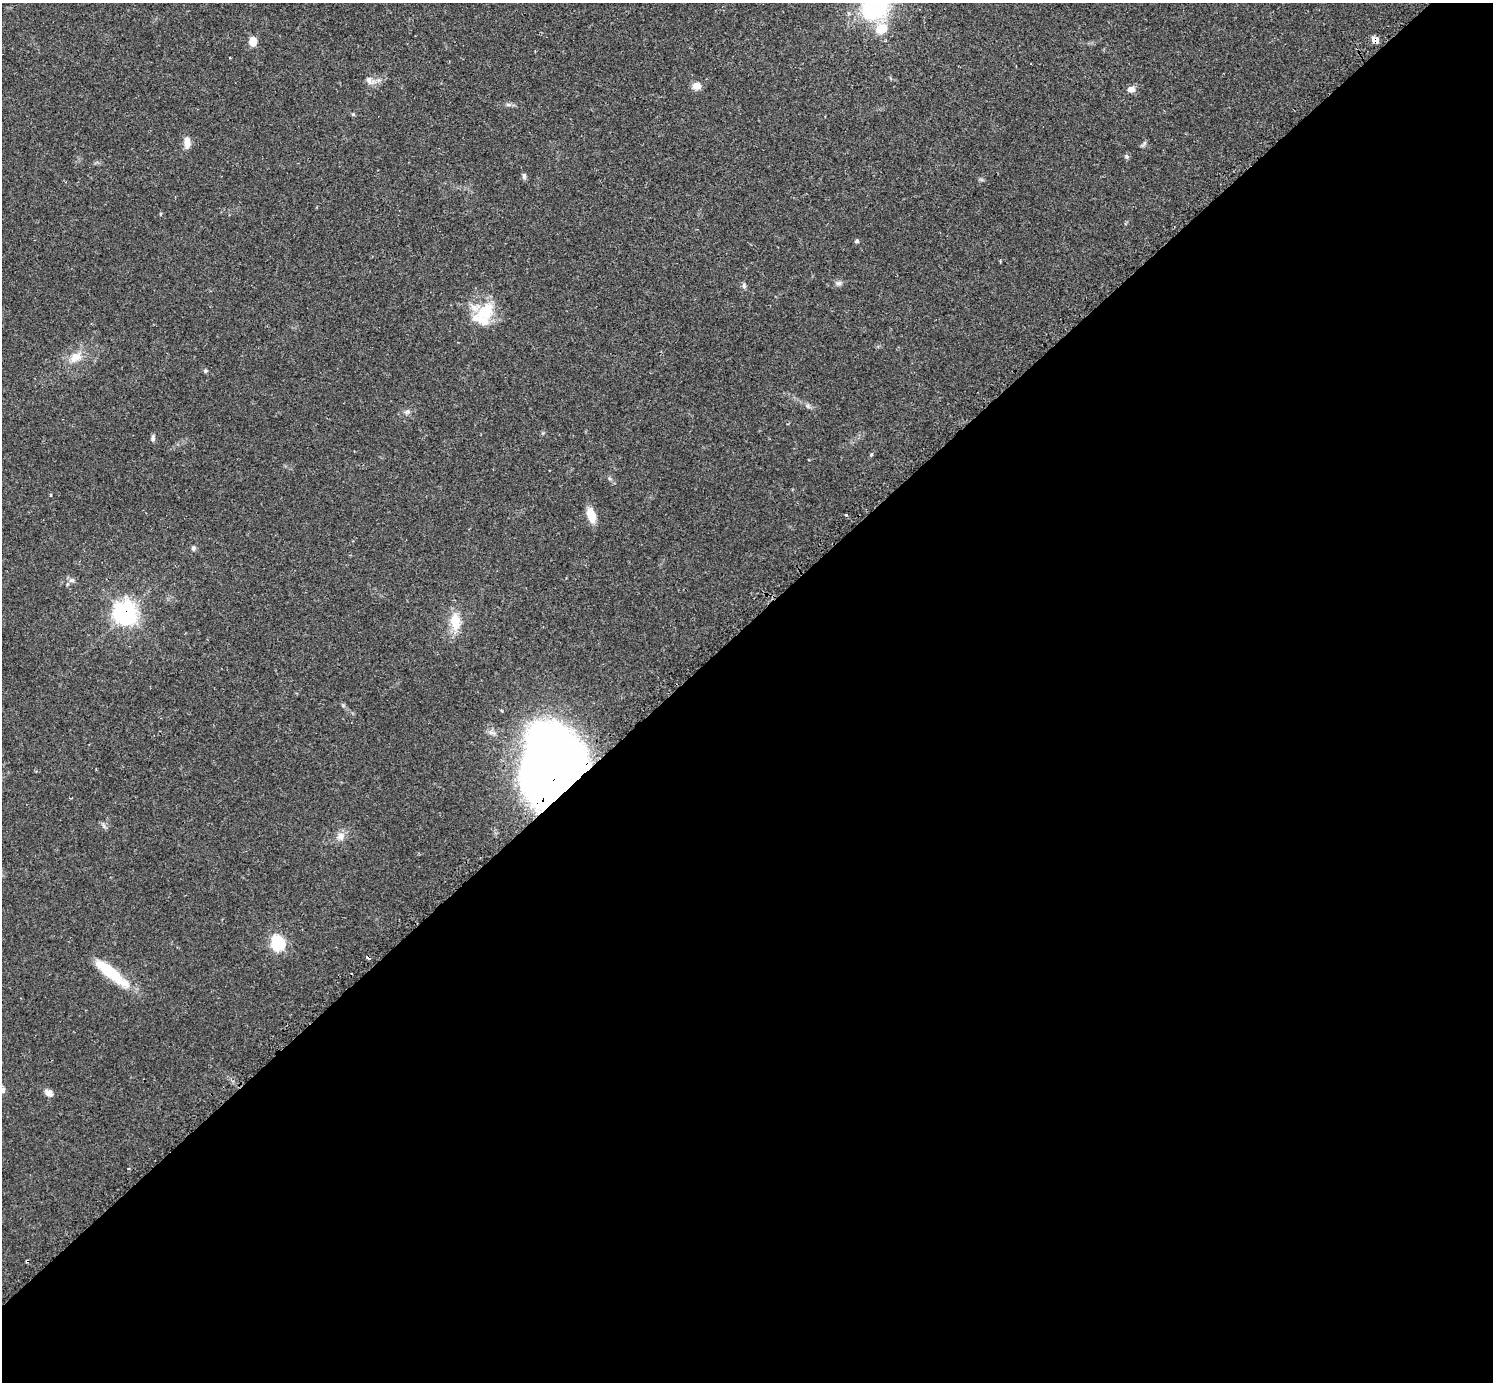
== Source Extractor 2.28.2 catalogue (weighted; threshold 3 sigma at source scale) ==
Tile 15 of 4 x 4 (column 3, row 4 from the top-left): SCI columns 3009-4499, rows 187-1566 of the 6040 x 6040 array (HDU 1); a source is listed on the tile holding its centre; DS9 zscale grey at full resolution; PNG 1495 x 1384 px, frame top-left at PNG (2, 3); no overlay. Shown black and unused: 55% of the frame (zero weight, under 2 of 3 exposures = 2% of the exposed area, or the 3 px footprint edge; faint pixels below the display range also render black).
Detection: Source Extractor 2.28.2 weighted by HDU 2 'WHT'; one run over the whole footprint, this tile lists its part. Background 0.0818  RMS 0.0056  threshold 0.025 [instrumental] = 3 sigma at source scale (4.5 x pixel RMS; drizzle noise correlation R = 1.50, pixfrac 1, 0.05/0.05 arcsec/px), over >= 5 px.
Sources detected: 38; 1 cosmic-ray / hot-pixel residue — not listed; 2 inside a brighter listed object's ellipse — not listed separately; the other 35 listed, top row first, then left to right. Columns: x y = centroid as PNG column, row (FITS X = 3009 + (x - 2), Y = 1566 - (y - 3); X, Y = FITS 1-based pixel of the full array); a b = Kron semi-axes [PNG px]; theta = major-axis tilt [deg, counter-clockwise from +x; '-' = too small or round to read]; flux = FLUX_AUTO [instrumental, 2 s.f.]
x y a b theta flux
875 7 22 18 31 72
881 29 15 13 34 11
1375 40 6 6 - 5.3
253 41 8 7 - 6.9
886 41 4 3 - 0.57
369 80 13 8 -42 3.3
696 86 11 9 3 3.6
1131 89 10 8 10 3
508 104 6 4 -2 1.2
353 114 5 5 - 0.67
187 142 14 8 -89 4.2
1127 156 7 6 - 1
524 176 8 5 89 1.2
857 241 5 4 - 0.9
839 283 8 6 15 1.6
744 286 7 5 -76 1.2
485 312 27 21 48 19
76 357 18 12 42 7.5
205 371 6 5 - 0.82
808 406 7 4 -72 0.93
407 412 8 6 20 1.4
153 438 9 5 -86 1.2
591 515 18 9 -75 7.9
846 515 3 3 - 0.65
193 548 7 6 - 1.2
72 580 8 6 0 1.6
125 613 10 9 - 230
455 621 22 12 -85 12
552 766 60 44 83 710
340 836 12 10 48 3.9
278 944 9 8 - 37
110 972 41 12 -39 22
49 1093 10 7 -34 3.1
128 1168 3 2 - 0.49
27 1261 3 3 - 0.87
Overlapping masked pixels (flux is a lower limit): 4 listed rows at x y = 1375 40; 125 613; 552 766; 27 1261
Isophote crosses this tile's border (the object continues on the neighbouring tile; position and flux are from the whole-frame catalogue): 1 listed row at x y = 875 7